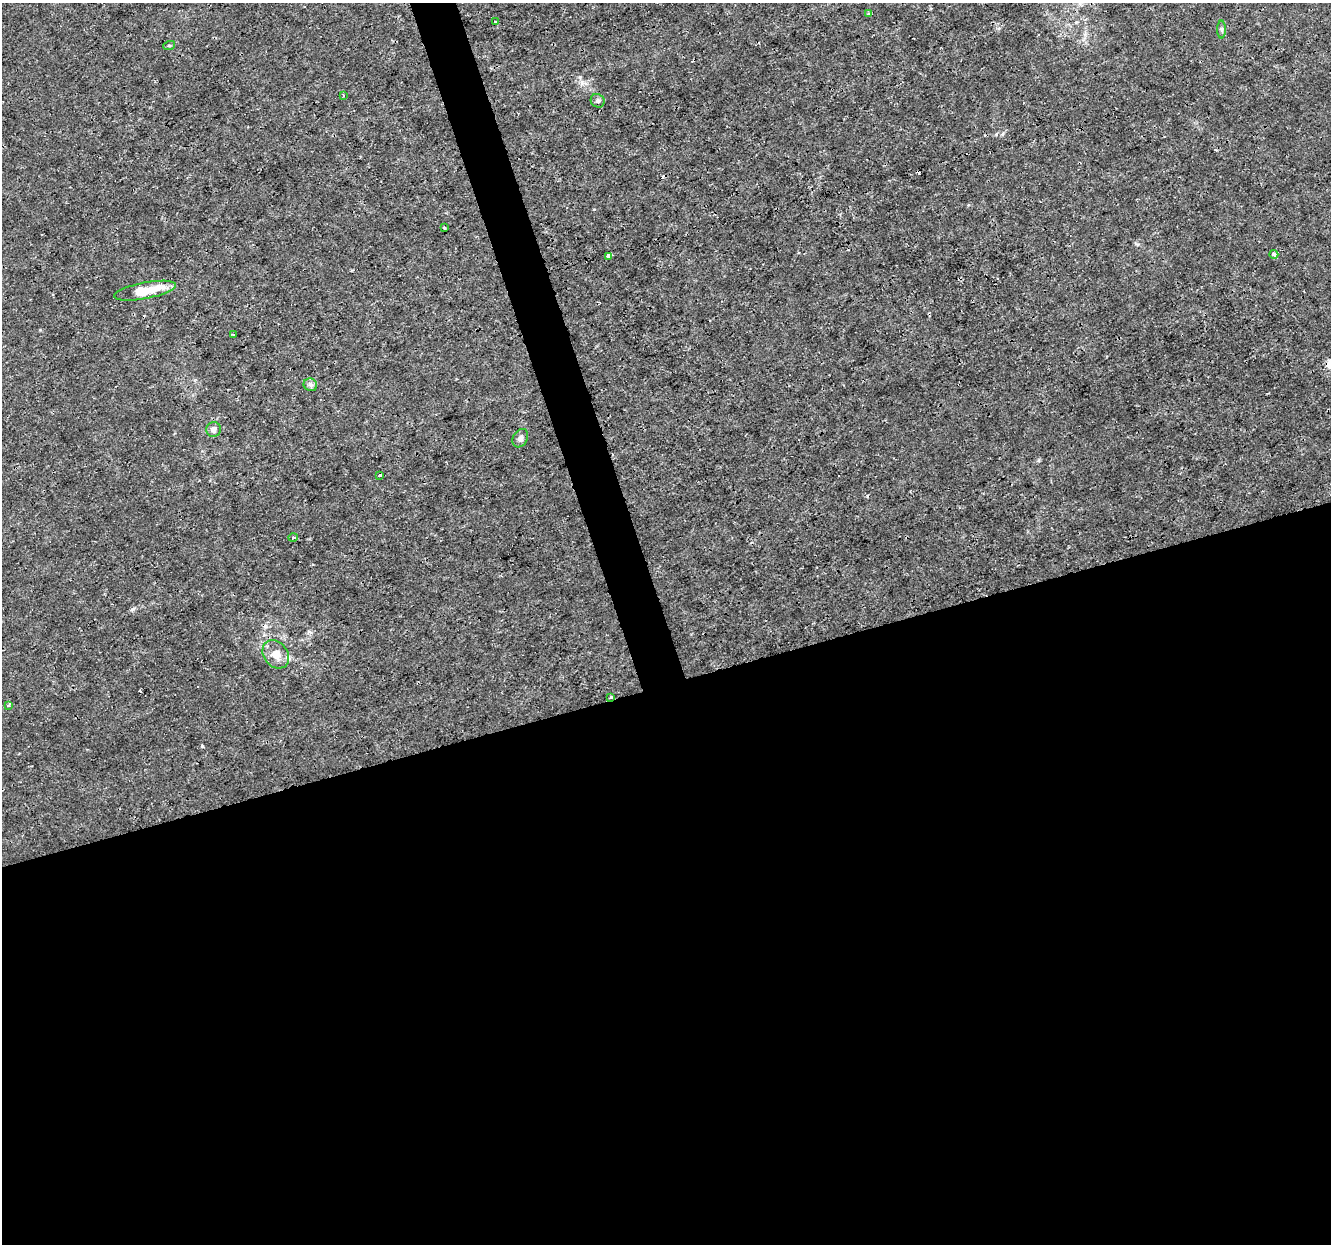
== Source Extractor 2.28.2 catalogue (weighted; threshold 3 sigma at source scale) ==
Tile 15 of 4 x 4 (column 3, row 4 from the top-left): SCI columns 2660-3988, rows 60-1301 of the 5320 x 5137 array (HDU 1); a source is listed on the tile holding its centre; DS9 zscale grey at full resolution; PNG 1333 x 1246 px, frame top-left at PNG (2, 3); each listed source drawn as its Kron ellipse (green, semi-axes under 4 px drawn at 4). Shown black and unused: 47% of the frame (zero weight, under 3 of 4 exposures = <1% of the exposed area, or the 3 px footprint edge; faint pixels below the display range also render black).
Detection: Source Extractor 2.28.2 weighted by HDU 2 'WHT'; one run over the whole footprint, this tile lists its part. Background 0.00347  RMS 8.4e-04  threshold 0.00379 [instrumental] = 3 sigma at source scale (4.5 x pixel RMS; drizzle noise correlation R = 1.50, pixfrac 1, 0.0396/0.0396 arcsec/px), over >= 5 px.
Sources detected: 23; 3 cosmic-ray / hot-pixel residue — neither listed nor drawn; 1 inside a brighter listed object's ellipse — not listed separately; the other 19 listed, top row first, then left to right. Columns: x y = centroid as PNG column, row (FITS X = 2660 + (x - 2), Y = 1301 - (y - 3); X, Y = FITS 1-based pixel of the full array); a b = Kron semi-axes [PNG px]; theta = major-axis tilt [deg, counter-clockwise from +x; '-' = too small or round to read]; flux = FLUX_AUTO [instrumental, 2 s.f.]
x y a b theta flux
869 14 3 3 - 0.44
495 22 3 2 - 0.068
1222 29 9 4 90 0.19
169 46 6 4 19 0.097
343 95 3 2 - 0.082
598 101 7 6 - 0.23
444 228 3 2 - 0.11
1274 254 4 3 - 0.29
609 256 3 3 - 4.7
145 291 31 8 11 2.5
233 334 4 2 - 0.068
310 385 7 6 - 0.25
213 429 7 7 - 0.49
520 438 10 7 59 0.34
380 475 3 3 - 0.16
293 538 5 3 - 0.092
276 654 15 12 -51 1.1
611 697 3 3 - 0.083
8 705 4 3 - 0.13
Overlapping masked pixels (flux is a lower limit): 1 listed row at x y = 611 697
Unlisted compact peaks at least as high as the median listed source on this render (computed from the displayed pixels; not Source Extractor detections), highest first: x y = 202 746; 133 609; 867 496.